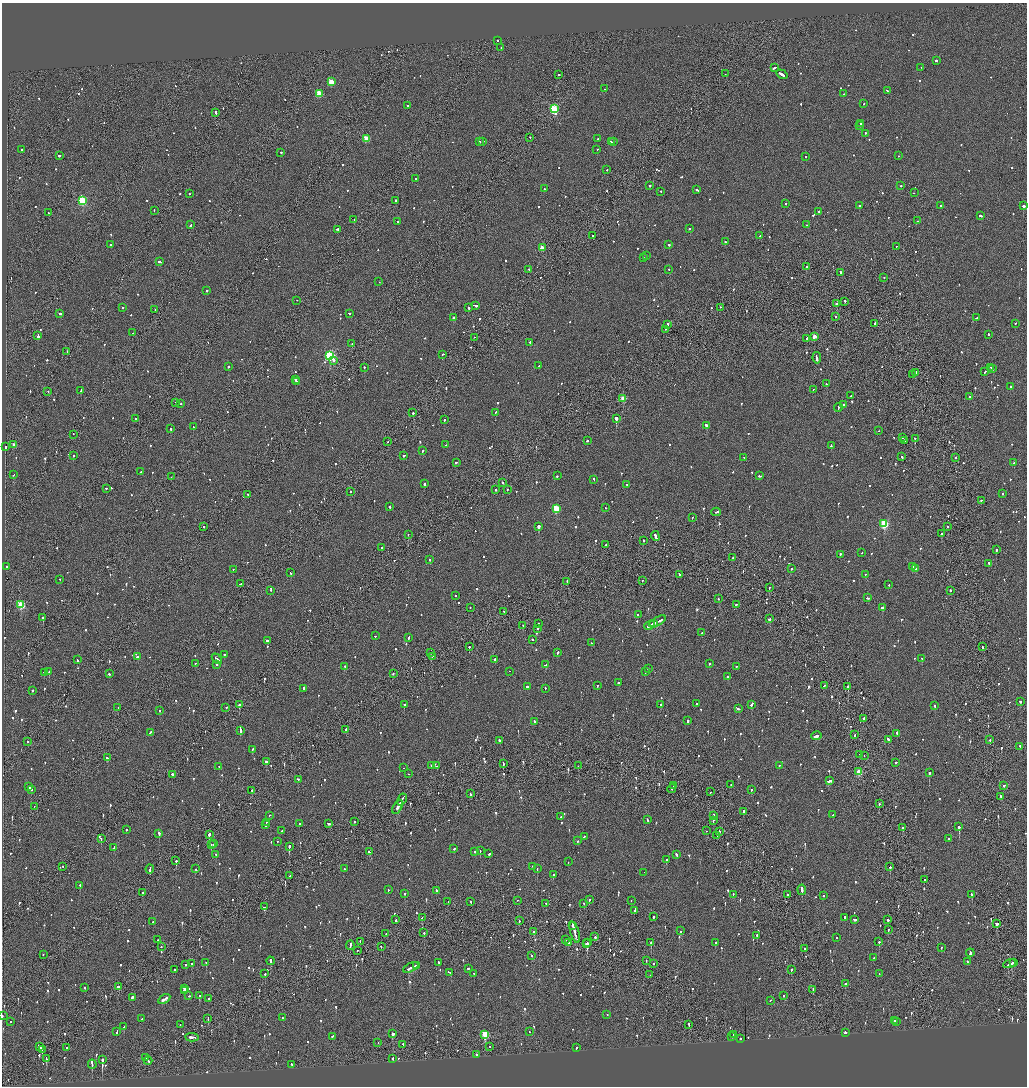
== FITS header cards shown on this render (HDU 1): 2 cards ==
NAXIS1  =                 2050
NAXIS2  =                 2168

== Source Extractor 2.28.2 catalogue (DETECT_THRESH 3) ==
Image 2050 x 2168 px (HDU 1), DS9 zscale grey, zoomed out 1/2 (1 PNG px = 2 x 2 image px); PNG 1029 x 1088 px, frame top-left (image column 2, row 2167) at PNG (2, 3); each listed source drawn as its Kron ellipse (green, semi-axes under 4 px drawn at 4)
Background -0.0664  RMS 0.063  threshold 0.189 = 3 sigma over >= 5 px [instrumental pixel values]
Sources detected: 1329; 49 cannot appear on this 1/2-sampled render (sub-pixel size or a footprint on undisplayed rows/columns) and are neither listed nor drawn; of the other 1280, the 500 brightest by FLUX_AUTO listed and drawn (780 fainter detections omitted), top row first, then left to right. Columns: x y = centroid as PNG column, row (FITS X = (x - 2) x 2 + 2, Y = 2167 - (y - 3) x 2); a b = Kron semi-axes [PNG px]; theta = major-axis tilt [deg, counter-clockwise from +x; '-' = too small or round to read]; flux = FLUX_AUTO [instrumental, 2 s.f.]
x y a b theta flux
498 41 2 2 - 56
501 47 2 1 - 94
936 60 2 2 - 540
921 67 2 2 - 120
774 68 4 2 - 170
558 74 2 2 - 140
725 74 2 2 - 59
782 74 6 2 -33 560
331 82 3 3 - 310
605 89 2 2 - 61
887 90 3 2 - 89
319 94 3 3 - 400
844 94 2 2 - 84
864 104 2 2 - 62
407 106 2 2 - 150
554 109 3 3 - 1200
215 113 4 2 - 150
861 124 2 2 - 290
859 125 2 1 - 280
865 133 2 2 - 55
530 137 2 1 - 62
598 138 3 2 - 84
366 139 3 3 - 340
483 141 2 2 - 75
479 142 2 2 - 200
611 142 4 2 - 240
613 142 2 2 - 170
22 149 2 2 - 230
597 149 2 2 - 60
281 152 2 2 - 89
59 156 2 2 - 490
899 156 2 2 - 56
806 157 2 2 - 74
607 170 2 2 - 110
416 179 2 2 - 59
650 186 2 2 - 110
901 186 2 2 - 110
544 189 2 2 - 160
697 190 3 2 - 180
660 191 2 2 - 61
189 193 2 2 - 120
914 193 2 1 - 60
396 200 2 2 - 280
83 201 3 3 - 1100
786 203 2 2 - 74
859 205 2 2 - 120
940 205 2 2 - 80
1023 206 2 2 - 2300
154 210 2 1 - 67
819 211 2 2 - 71
48 213 2 2 - 60
981 216 2 1 - 370
354 220 2 2 - 100
398 221 2 1 - 76
918 221 2 2 - 120
191 225 3 2 - 120
806 225 2 1 - 93
337 229 3 2 - 110
689 229 2 2 - 65
592 236 2 1 - 89
760 236 2 2 - 61
725 242 2 2 - 120
111 245 2 2 - 140
669 245 2 2 - 270
896 246 2 2 - 65
542 248 3 2 - 200
646 256 2 2 - 56
644 258 2 2 - 67
160 262 4 2 - 160
806 267 2 2 - 99
529 269 2 2 - 68
669 269 2 2 - 57
840 272 2 2 - 130
884 278 2 2 - 76
379 282 2 1 - 64
207 291 2 2 - 250
297 300 2 1 - 170
845 302 3 1 - 100
836 304 2 2 - 67
475 305 3 2 - 450
720 307 2 1 - 70
123 308 2 2 - 83
469 308 2 2 - 110
155 309 2 1 - 56
60 313 2 2 - 210
349 314 2 2 - 79
453 317 2 2 - 290
836 317 2 2 - 65
976 318 2 2 - 80
875 323 3 2 - 140
1016 323 2 2 - 130
668 324 2 2 - 120
665 329 2 2 - 62
132 333 2 2 - 180
988 334 2 2 - 81
38 336 4 2 - 1300
814 336 3 2 - 150
474 337 2 1 - 66
807 338 2 2 - 120
530 342 2 2 - 100
352 344 2 2 - 65
67 351 2 2 - 65
443 354 2 1 - 91
330 356 4 3 - 1700
817 358 6 2 -82 240
334 360 2 2 - 86
539 366 2 1 - 60
228 367 2 2 - 110
364 367 2 2 - 74
990 367 3 2 - 120
993 369 2 2 - 190
916 372 2 2 - 110
985 372 3 2 - 160
912 374 2 2 - 70
295 379 2 2 - 250
297 381 2 2 - 63
826 384 2 2 - 69
1010 387 2 2 - 320
813 389 2 1 - 55
48 391 2 1 - 58
81 391 3 2 - 90
851 396 2 2 - 55
969 396 2 2 - 130
623 398 3 2 - 210
175 402 2 1 - 160
181 404 2 2 - 99
844 405 3 2 - 76
838 407 4 2 - 140
496 412 3 2 - 92
413 413 2 2 - 150
136 418 2 2 - 61
616 418 2 2 - 6600
444 420 2 2 - 140
707 425 3 2 - 390
193 427 2 2 - 71
171 428 2 2 - 290
879 431 2 1 - 100
73 434 2 1 - 65
902 437 2 2 - 67
915 438 2 2 - 250
587 440 2 2 - 330
905 440 2 2 - 80
388 441 2 1 - 55
14 445 2 2 - 99
446 445 3 2 - 90
831 446 3 2 - 110
5 447 2 2 - 500
423 451 2 2 - 60
73 456 2 2 - 170
404 456 2 2 - 99
744 457 2 2 - 61
902 457 3 2 - 100
955 457 2 2 - 96
456 462 2 2 - 83
1014 463 2 2 - 140
141 472 2 2 - 89
14 475 2 1 - 110
557 476 2 2 - 130
759 476 2 2 - 130
171 477 2 1 - 90
594 479 3 2 - 77
503 483 2 2 - 150
424 484 2 2 - 140
627 485 2 2 - 65
106 488 2 2 - 88
507 489 2 2 - 65
496 490 2 2 - 130
351 492 2 2 - 81
1003 493 2 2 - 85
248 494 2 2 - 57
981 500 2 2 - 81
389 507 2 2 - 260
556 508 3 3 - 570
605 508 2 2 - 72
716 512 5 2 - 220
692 518 2 2 - 54
884 524 3 3 - 910
539 526 2 2 - 2300
948 526 2 2 - 180
203 527 2 2 - 79
408 534 2 1 - 88
941 534 2 2 - 440
655 536 5 2 - 220
643 540 2 2 - 88
606 545 2 2 - 270
381 548 3 2 - 61
996 550 2 2 - 240
862 553 2 1 - 59
840 554 3 2 - 88
733 558 2 2 - 130
430 560 2 2 - 63
988 563 2 2 - 74
7 566 2 2 - 61
913 567 2 2 - 140
233 569 2 1 - 89
791 569 2 1 - 60
916 569 3 2 - 170
291 573 2 2 - 180
679 574 3 2 - 76
865 574 2 2 - 170
60 579 2 2 - 56
642 580 2 1 - 130
567 582 3 1 - 110
240 584 3 1 - 90
889 585 2 1 - 87
769 587 2 2 - 130
271 590 2 2 - 55
950 590 2 1 - 620
455 596 2 2 - 84
868 598 3 2 - 150
718 599 2 2 - 55
736 604 2 2 - 66
21 605 3 3 - 560
882 607 3 2 - 330
470 608 2 2 - 71
504 611 2 1 - 77
638 615 3 2 - 72
43 618 2 2 - 500
769 619 3 2 - 120
657 621 9 2 27 700
538 623 2 2 - 56
654 623 3 2 - 280
523 625 2 1 - 140
650 625 5 2 - 480
537 628 2 1 - 380
702 633 2 2 - 64
375 636 2 2 - 70
409 637 3 2 - 130
532 639 2 2 - 83
268 641 3 2 - 150
591 643 2 2 - 58
469 647 2 1 - 260
982 647 2 2 - 64
431 653 2 2 - 66
557 653 3 2 - 120
224 654 2 2 - 120
432 656 2 2 - 56
137 657 3 2 - 76
922 658 2 2 - 79
217 659 6 2 -48 470
495 659 2 2 - 58
77 660 2 2 - 130
195 663 2 2 - 62
217 664 2 2 - 65
710 664 2 2 - 60
545 665 3 2 - 93
345 666 2 2 - 70
736 666 2 2 - 88
648 669 3 2 - 76
49 671 2 2 - 190
509 671 2 1 - 210
44 672 2 2 - 65
645 672 2 1 - 68
393 673 2 2 - 56
109 674 2 2 - 66
728 677 2 2 - 95
619 683 3 2 - 56
597 685 2 2 - 64
824 685 3 2 - 76
848 686 2 2 - 450
527 687 2 2 - 470
304 688 4 2 - 320
545 688 2 2 - 67
32 691 2 2 - 200
1020 701 2 2 - 260
404 704 2 2 - 59
661 704 2 2 - 85
696 704 2 2 - 67
751 704 3 2 - 150
239 705 2 2 - 350
935 706 2 2 - 76
226 707 2 1 - 220
118 708 2 2 - 63
738 709 3 2 - 130
160 710 2 2 - 62
863 719 4 1 - 140
688 721 3 2 - 96
534 722 2 2 - 100
346 729 3 2 - 71
241 730 4 2 - 160
150 732 3 2 - 83
897 733 4 2 - 130
855 734 3 1 - 84
816 736 5 2 - 190
888 739 3 2 - 93
990 740 2 2 - 120
28 741 2 2 - 71
500 741 3 2 - 240
1020 746 2 2 - 81
252 749 3 2 - 72
860 754 2 2 - 160
864 755 2 1 - 84
107 758 3 2 - 89
266 761 3 2 - 180
896 762 2 2 - 73
503 763 3 1 - 74
431 765 2 2 - 140
779 765 2 2 - 64
219 766 2 2 - 58
437 766 2 2 - 83
578 766 2 1 - 84
404 768 2 1 - 150
859 772 3 3 - 410
929 773 2 2 - 460
172 774 2 2 - 230
409 774 2 1 - 74
298 779 3 2 - 93
829 781 4 2 - 140
731 784 2 2 - 62
1004 785 2 2 - 120
674 786 3 1 - 110
29 787 3 2 - 150
31 789 3 2 - 150
672 789 4 2 - 120
751 789 2 2 - 61
252 790 2 2 - 170
711 792 2 2 - 56
470 794 3 2 - 120
1001 796 2 2 - 89
402 799 6 2 61 310
879 804 2 2 - 91
34 806 2 1 - 130
398 807 8 2 61 470
743 811 3 2 - 170
269 815 2 2 - 75
714 815 3 1 - 150
833 815 2 2 - 87
561 817 2 2 - 120
647 819 3 2 - 71
713 820 2 2 - 63
354 821 2 2 - 58
266 823 3 2 - 190
328 823 3 2 - 150
299 824 2 2 - 71
265 825 3 2 - 150
959 827 2 2 - 730
903 828 2 2 - 140
126 830 2 2 - 72
282 831 2 2 - 56
706 831 2 1 - 130
719 831 3 2 - 83
159 833 2 2 - 350
209 834 2 2 - 510
717 835 2 2 - 59
584 837 2 2 - 90
101 838 3 2 - 170
948 838 2 2 - 66
277 841 2 2 - 56
577 841 2 2 - 99
211 844 2 2 - 270
214 844 3 2 - 86
289 846 3 2 - 370
114 847 3 2 - 86
454 849 2 2 - 69
480 851 2 1 - 240
369 852 2 2 - 130
475 852 2 2 - 56
216 854 2 2 - 56
489 854 2 2 - 70
677 855 4 2 - 130
666 859 2 2 - 280
176 861 2 2 - 370
568 862 2 2 - 96
63 866 2 2 - 87
533 866 2 2 - 73
890 867 2 2 - 200
150 869 4 2 - 170
195 869 2 2 - 95
344 869 2 2 - 56
537 869 2 2 - 59
644 872 2 1 - 93
553 874 2 2 - 380
290 876 2 1 - 350
924 879 2 2 - 140
80 885 2 2 - 96
388 890 2 2 - 74
436 890 3 2 - 120
802 890 5 2 - 330
143 892 2 2 - 150
405 893 2 2 - 430
733 894 2 2 - 95
787 894 2 2 - 73
972 894 2 2 - 73
823 896 2 2 - 85
518 900 2 2 - 85
589 900 2 2 - 100
631 900 2 2 - 82
448 901 2 2 - 56
471 902 2 2 - 72
546 903 2 2 - 71
584 904 2 1 - 95
265 907 3 2 - 110
635 910 4 2 - 230
422 917 3 1 - 96
653 917 2 2 - 130
845 917 2 2 - 76
854 919 3 2 - 81
396 920 3 2 - 110
888 920 2 2 - 160
519 921 2 1 - 70
153 922 2 2 - 69
996 924 3 2 - 340
573 925 3 2 - 200
888 929 2 2 - 58
681 931 2 2 - 61
534 932 2 2 - 160
575 932 11 1 -73 620
424 933 2 2 - 66
386 934 2 2 - 54
757 935 2 2 - 140
595 937 2 2 - 97
836 938 2 2 - 90
158 940 2 2 - 59
566 940 2 1 - 59
360 941 2 1 - 87
568 942 2 2 - 54
715 942 2 2 - 120
879 942 2 2 - 240
588 943 3 1 - 75
651 943 2 1 - 98
586 944 2 2 - 57
350 945 5 2 - 240
161 947 2 2 - 57
381 947 3 1 - 82
941 947 2 2 - 59
805 949 2 2 - 200
357 950 2 1 - 150
970 953 4 2 - 440
43 954 2 1 - 83
532 956 2 1 - 71
874 958 2 2 - 67
646 960 2 1 - 55
271 961 4 2 - 190
439 962 2 2 - 140
967 962 2 2 - 63
1014 962 3 2 - 140
206 963 2 1 - 80
653 963 2 2 - 110
191 964 2 2 - 76
1010 964 7 2 22 240
185 965 2 2 - 68
416 965 2 1 - 63
411 967 8 2 26 390
468 968 2 2 - 150
175 969 2 2 - 54
791 969 2 2 - 270
450 972 4 2 - 160
265 974 2 2 - 61
474 974 2 2 - 290
879 974 2 1 - 66
650 975 2 1 - 62
845 983 2 2 - 140
118 986 3 2 - 120
85 988 2 2 - 59
184 988 2 2 - 170
813 989 2 1 - 91
184 990 2 2 - 300
199 995 2 2 - 120
784 995 2 2 - 71
189 996 2 2 - 71
132 997 2 2 - 250
209 998 2 2 - 100
164 999 6 2 31 170
770 1000 2 2 - 71
607 1014 2 2 - 55
2 1016 2 2 - 140
208 1018 4 1 - 120
282 1018 2 2 - 60
142 1019 2 2 - 88
894 1020 3 2 - 130
10 1021 2 2 - 84
896 1021 2 2 - 70
689 1024 3 2 - 110
180 1025 2 2 - 56
124 1027 3 2 - 74
117 1032 4 2 - 150
530 1032 2 1 - 56
845 1032 2 2 - 1700
393 1033 2 2 - 400
485 1034 4 3 - 620
733 1034 2 1 - 140
332 1036 2 2 - 67
732 1036 2 2 - 69
192 1037 7 2 -4 230
740 1038 2 2 - 93
378 1042 2 1 - 90
403 1044 2 1 - 160
490 1046 2 1 - 73
40 1047 4 2 - 170
67 1047 2 2 - 55
576 1048 2 2 - 83
42 1049 3 2 - 130
476 1054 2 2 - 180
46 1058 3 2 - 110
145 1058 2 2 - 80
393 1058 3 1 - 93
102 1059 3 2 - 1200
148 1061 4 2 - 160
92 1064 5 2 - 240
292 1064 2 2 - 62
At the frame edge (FLAGS 8, measured only in part): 1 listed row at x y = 2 1016
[780 fainter detections neither listed nor drawn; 49 sub-pixel or undisplayed-footprint detections neither listed nor drawn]